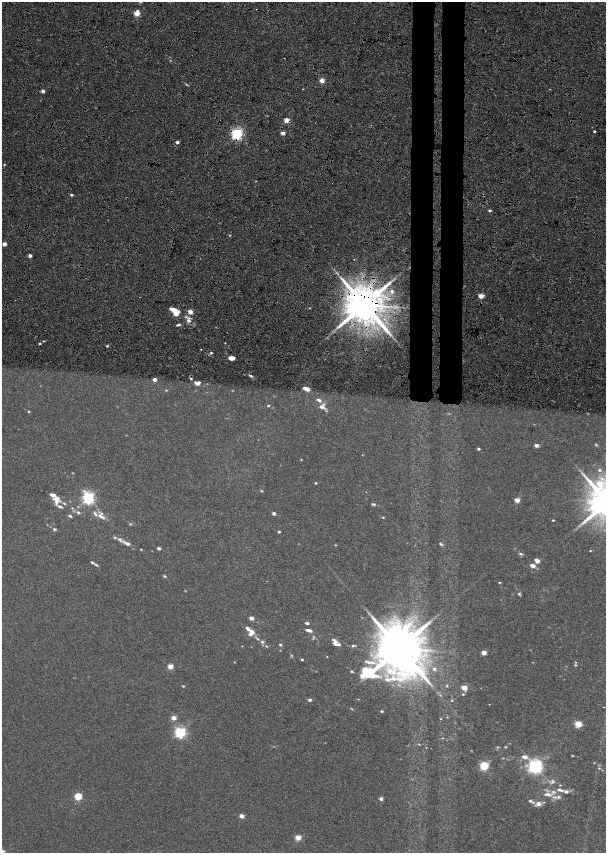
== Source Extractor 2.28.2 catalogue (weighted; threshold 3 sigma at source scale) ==
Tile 6 of 4 x 4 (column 2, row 2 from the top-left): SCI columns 1658-2864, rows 3422-5122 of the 5779 x 6834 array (HDU 1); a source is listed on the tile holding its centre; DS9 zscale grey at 2 x 2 block average (1 PNG px = mean of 2 x 2 image px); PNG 608 x 855 px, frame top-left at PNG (2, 2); no overlay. Shown black and unused: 7% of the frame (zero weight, under 6 of 12 exposures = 9% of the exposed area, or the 3 px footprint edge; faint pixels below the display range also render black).
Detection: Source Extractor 2.28.2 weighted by HDU 2 'WHT'; one run over the whole footprint, this tile lists its part. Background 0.0309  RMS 0.0029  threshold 0.012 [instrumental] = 3 sigma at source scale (4.09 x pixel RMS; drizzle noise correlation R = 1.36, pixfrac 0.8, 0.0396/0.0396 arcsec/px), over >= 5 px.
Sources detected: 163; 11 too faint to see at this stretch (2 x 2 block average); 1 cosmic-ray / hot-pixel residue — not listed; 16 inside a brighter listed object's ellipse — not listed separately; the other 135 listed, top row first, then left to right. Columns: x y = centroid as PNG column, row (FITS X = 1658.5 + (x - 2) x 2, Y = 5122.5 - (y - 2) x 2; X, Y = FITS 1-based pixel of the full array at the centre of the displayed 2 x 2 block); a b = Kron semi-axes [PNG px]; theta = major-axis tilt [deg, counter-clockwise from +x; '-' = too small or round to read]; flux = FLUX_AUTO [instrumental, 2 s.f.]
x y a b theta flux
137 13 3 3 - 14
322 80 3 2 - 9.9
303 89 3 2 - 0.25
43 91 2 2 - 3.3
287 120 3 3 - 9.6
594 131 2 2 - 0.82
283 133 2 2 - 4.1
237 134 4 3 - 100
177 142 3 2 - 1.7
4 164 2 2 - 0.37
71 195 3 2 - 0.94
490 210 3 2 - 1.1
230 235 2 2 - 0.44
4 244 2 2 - 4.5
30 256 2 2 - 2.9
392 291 3 3 - 1.7
481 296 3 2 - 10
364 305 8 8 - 2800
309 308 2 2 - 0.27
173 309 8 3 -18 7.1
190 312 3 2 - 8.6
176 314 4 3 - 6
188 320 6 4 -27 2.1
178 325 6 3 18 0.92
44 341 3 2 - 0.31
39 343 2 2 - 0.58
201 349 2 2 - 0.28
211 353 4 3 - 0.79
232 358 5 3 - 5.2
251 376 4 3 - 0.74
154 379 2 2 - 3.8
191 379 3 2 - 0.68
197 383 6 4 5 2.7
306 389 5 3 - 4.8
166 390 3 3 - 0.38
319 400 7 4 -35 1.6
268 405 4 3 - 0.45
322 407 8 7 - 2.8
28 411 3 2 - 0.37
536 445 3 2 - 3.4
596 445 3 3 - 0.41
478 449 3 2 - 0.86
301 460 3 2 - 0.27
599 470 4 3 - 0.78
316 483 3 2 - 0.47
261 491 4 3 - 0.43
366 492 2 2 - 0.16
51 494 4 3 - 1
88 498 4 4 - 120
517 500 3 2 - 8.3
56 502 9 7 47 2.6
64 503 4 3 - 0.6
373 504 6 3 -15 0.78
72 508 3 2 - 0.3
78 512 5 3 - 0.88
274 513 3 2 - 2.1
70 516 4 2 - 0.79
101 517 10 4 -27 2.2
383 517 3 2 - 0.37
553 520 3 2 - 0.47
130 524 3 3 - 0.41
54 529 4 3 - 0.64
279 532 3 2 - 0.69
120 540 10 5 -42 1.7
127 543 7 3 -25 2.5
441 544 5 3 - 0.63
335 545 3 2 - 0.31
159 548 4 2 - 1.1
141 549 2 2 - 0.29
590 551 2 2 - 0.3
521 554 5 3 - 0.79
537 561 5 3 - 2.7
92 562 5 2 - 0.74
96 565 5 3 - 0.65
533 566 6 4 -22 2.3
165 576 4 2 - 0.54
499 582 3 2 - 0.45
519 594 4 4 - 0.68
251 618 4 3 - 2.4
307 623 4 2 - 1.1
247 628 3 3 - 0.85
309 630 6 3 -17 2.2
250 634 7 4 79 3.2
257 639 6 3 -38 0.74
335 641 9 5 -43 2.1
262 642 4 3 - 0.89
280 644 3 3 - 0.73
266 646 4 2 - 0.46
353 646 4 3 - 0.59
399 648 13 11 43 3700
484 653 3 2 - 8.1
327 656 2 2 - 0.21
302 659 3 2 - 0.6
234 662 3 2 - 0.23
370 662 17 4 -6 3.1
575 665 4 3 - 0.55
170 666 3 3 - 10
434 669 4 3 - 1.1
351 671 3 3 - 0.64
431 685 3 2 - 0.39
447 685 3 3 - 0.48
183 686 3 2 - 0.52
464 688 4 4 - 5.1
463 694 3 3 - 0.46
310 700 3 2 - 1.4
452 700 3 3 - 0.33
489 704 2 2 - 0.17
352 709 5 2 - 0.4
382 711 2 2 - 0.79
174 718 3 2 - 5.7
578 724 3 3 - 19
180 732 4 3 - 88
419 744 2 2 - 0.27
497 747 3 2 - 0.36
505 747 3 2 - 0.36
572 756 3 2 - 0.31
525 757 6 4 -17 2.4
484 766 3 3 - 41
535 766 4 4 - 180
599 768 3 2 - 0.39
602 770 3 2 - 0.22
553 781 6 5 - 1.3
560 785 3 2 - 0.34
560 790 10 4 -16 1.8
553 792 5 4 - 1.1
548 794 8 5 -26 2.3
78 796 3 3 - 24
558 797 5 5 - 1.1
381 799 2 2 - 2.5
530 801 4 3 - 0.8
544 802 3 2 - 0.35
538 804 6 5 - 2.4
242 816 3 2 - 4.7
298 838 3 3 - 11
2 851 9 5 -43 1.7
Overlapping masked pixels (flux is a lower limit): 6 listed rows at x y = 137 13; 287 120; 237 134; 364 305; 188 320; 178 325
Isophote crosses this tile's border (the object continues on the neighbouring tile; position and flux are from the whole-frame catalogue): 1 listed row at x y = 2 851